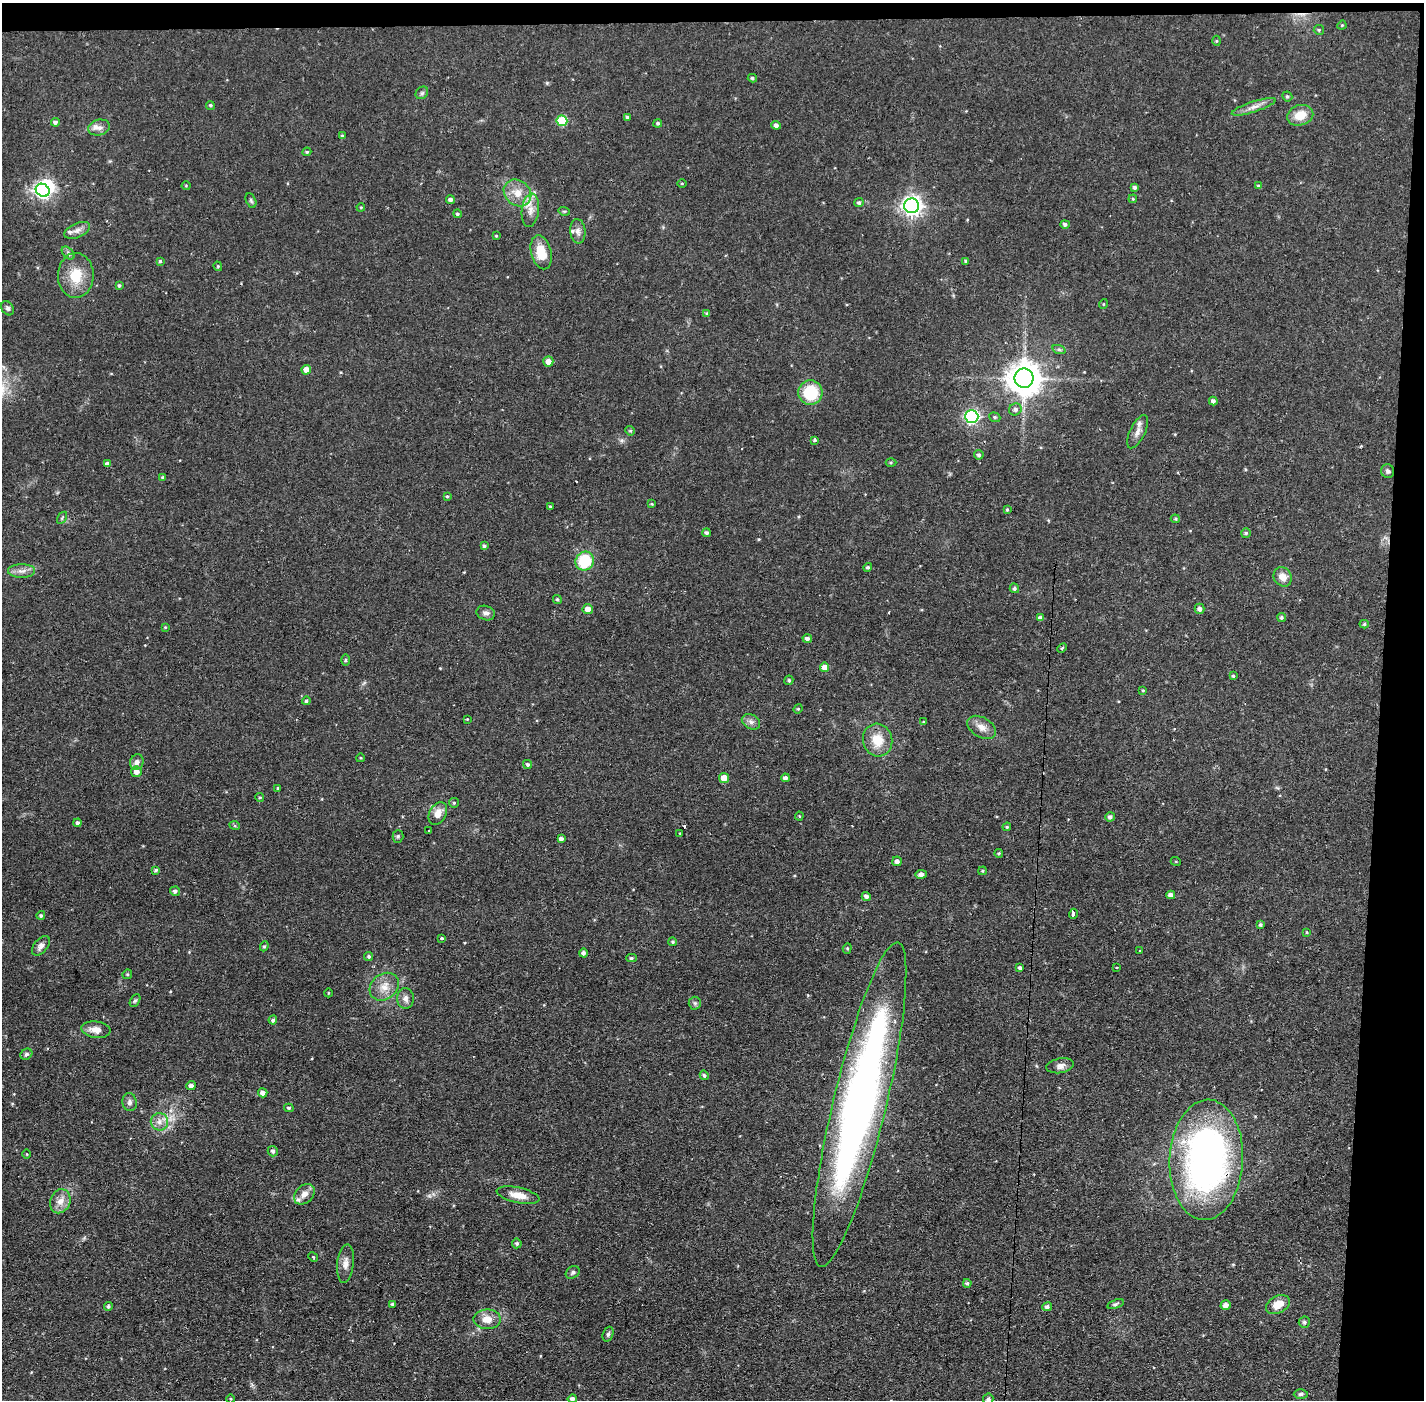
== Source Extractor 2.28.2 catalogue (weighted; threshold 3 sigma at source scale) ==
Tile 3 of 3 x 3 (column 3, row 1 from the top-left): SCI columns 2846-4267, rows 2848-4245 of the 4267 x 4298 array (HDU 1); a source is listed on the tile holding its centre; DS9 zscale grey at full resolution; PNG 1426 x 1402 px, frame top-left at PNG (2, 3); each listed source drawn as its Kron ellipse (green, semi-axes under 4 px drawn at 4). Shown black and unused: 4% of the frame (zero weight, under 2 of 3 exposures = <1% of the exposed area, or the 3 px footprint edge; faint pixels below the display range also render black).
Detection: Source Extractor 2.28.2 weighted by HDU 2 'WHT'; one run over the whole footprint, this tile lists its part. Background 0.0915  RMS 0.0065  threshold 0.0291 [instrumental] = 3 sigma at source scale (4.5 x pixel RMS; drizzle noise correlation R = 1.50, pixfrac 1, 0.05/0.05 arcsec/px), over >= 5 px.
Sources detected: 192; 2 inside a brighter object's white glare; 2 cosmic-ray / hot-pixel residue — neither listed nor drawn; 5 inside a brighter listed object's ellipse — not listed separately; the other 183 listed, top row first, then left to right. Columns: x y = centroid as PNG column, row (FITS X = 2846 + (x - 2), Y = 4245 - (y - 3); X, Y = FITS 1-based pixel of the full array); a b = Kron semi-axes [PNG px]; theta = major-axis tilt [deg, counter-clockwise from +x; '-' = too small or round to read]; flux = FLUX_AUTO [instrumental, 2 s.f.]
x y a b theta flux
1342 25 5 3 - 0.59
1319 30 5 5 - 0.86
1217 41 5 3 - 0.59
752 78 4 3 - 1.1
422 93 7 5 45 1.4
1287 96 5 4 - 1
210 105 4 4 - 1.1
1254 107 23 5 18 4.6
1300 115 13 10 19 11
627 117 3 3 - 0.83
562 121 5 5 - 30
55 122 4 4 - 1.8
658 123 4 4 - 1.1
776 125 4 4 - 2.1
99 128 11 7 15 3.2
342 136 4 3 - 1.1
307 152 4 4 - 0.75
682 183 4 3 - 0.59
186 186 4 4 - 0.63
1258 186 4 3 - 0.78
1135 188 4 4 - 1.4
43 190 7 6 - 160
517 193 15 12 -39 9.1
1133 199 4 3 - 0.62
251 200 7 4 -64 1.2
450 200 4 4 - 2.1
859 203 4 4 - 1.3
912 206 7 7 - 330
361 207 4 3 - 0.53
530 210 17 8 83 6.4
564 211 6 3 -17 0.71
457 214 4 4 - 1
1065 224 5 4 - 1.7
77 230 14 7 23 3.5
578 231 12 7 -84 3.1
496 236 4 3 - 0.59
541 252 17 10 -75 14
68 253 8 4 -46 1.5
160 261 4 4 - 0.72
966 261 4 4 - 1.3
218 266 5 4 - 0.69
76 275 22 18 89 16
119 285 4 3 - 0.84
1103 304 5 3 - 0.52
8 308 7 5 -58 1.6
706 313 4 3 - 0.66
1059 350 7 4 -19 1.1
548 361 5 5 - 4.2
306 370 5 4 - 5.3
1024 378 9 9 - 1300
810 393 12 12 - 24
1213 401 4 4 - 2.2
1015 409 6 6 - 1.9
972 416 6 6 - 130
995 417 6 4 -22 0.93
630 431 5 4 - 0.82
1138 432 18 7 64 4
815 440 3 3 - 2.7
979 455 5 4 - 1.4
891 462 5 3 - 0.65
107 464 4 4 - 2
1388 471 7 6 - 1.6
163 477 4 3 - 0.74
447 496 4 3 - 0.73
652 504 4 3 - 0.64
550 506 4 3 - 0.6
1007 510 4 3 - 0.75
62 518 7 4 57 0.98
1175 519 4 3 - 0.77
706 533 4 4 - 1.3
1246 533 5 5 - 0.94
484 546 4 4 - 1.3
585 561 10 9 - 27
868 567 4 4 - 1.1
21 571 13 7 0 3.7
1283 577 10 8 -56 5.8
1014 588 5 4 - 1.2
557 599 5 4 - 0.96
588 609 5 5 - 5.3
1200 609 5 5 - 2.1
486 613 9 7 -18 2.5
1281 617 5 4 - 1.1
1040 618 4 4 - 2.3
1364 624 4 4 - 0.96
165 627 4 3 - 0.53
807 638 5 4 - 1.9
1062 648 5 3 - 0.82
345 660 6 4 90 0.75
825 667 5 4 - 5.4
1233 676 4 3 - 0.98
789 680 5 4 - 1.1
1143 690 4 3 - 0.63
306 701 4 4 - 1.2
798 709 5 4 - 0.7
467 719 4 3 - 0.48
751 722 10 7 -29 2.5
923 722 4 4 - 0.66
982 727 16 10 -31 5.3
878 740 16 14 -75 12
360 758 4 3 - 0.56
137 762 8 6 70 2.9
527 764 5 4 - 1.2
136 772 5 5 - 3
724 778 5 5 - 6.3
785 778 4 4 - 2
278 788 4 3 - 0.77
260 797 4 4 - 0.82
454 803 5 4 - 0.8
438 814 12 8 62 6.4
799 816 4 4 - 0.62
1110 817 5 4 - 1.7
78 823 4 3 - 1.7
235 826 5 3 - 0.71
1007 827 4 4 - 0.81
429 830 2 2 - 0.43
680 833 3 3 - 0.56
398 836 6 5 - 1.1
561 839 4 4 - 2.6
999 853 4 4 - 0.85
897 861 5 4 - 2.5
1176 862 5 3 - 0.52
156 870 4 3 - 0.94
982 871 4 3 - 0.76
921 874 6 4 8 2.4
175 891 5 4 - 1.7
1171 895 4 4 - 3.1
866 896 5 4 - 1.8
1073 914 5 3 - 2.8
41 915 4 4 - 1.1
1260 925 3 3 - 0.97
1307 932 4 3 - 0.59
441 938 3 3 - 2.2
673 942 4 4 - 0.96
41 946 11 6 50 3
264 946 5 4 - 0.91
847 948 5 4 - 0.83
1140 951 3 2 - 0.66
583 953 4 4 - 1.8
369 956 4 4 - 1.2
631 958 5 4 - 1.2
1020 968 4 3 - 1.8
1117 968 2 2 - 0.62
127 974 5 4 - 0.81
384 987 16 12 38 8.1
328 993 4 3 - 0.5
405 998 10 8 -90 3.2
135 1001 7 4 61 1.1
695 1003 6 6 - 1.2
273 1020 4 4 - 1.3
96 1030 14 8 -7 5.6
26 1054 6 5 - 1.4
1060 1066 14 7 10 3.3
704 1075 5 4 - 1.1
191 1086 5 4 - 2.5
263 1093 4 4 - 3.2
130 1102 9 7 -79 2.3
859 1105 167 26 76 420
289 1108 5 4 - 1.2
159 1122 8 8 - 4
273 1151 5 5 - 1.7
27 1154 4 3 - 0.51
1206 1160 60 36 87 250
304 1194 12 8 44 4.8
518 1195 22 7 -12 7.5
60 1201 12 10 67 5.8
517 1243 5 5 - 1.3
313 1257 5 4 - 0.74
345 1263 19 8 84 4.8
573 1272 7 5 34 1.5
967 1283 4 3 - 1.1
392 1304 4 4 - 1.3
1115 1304 9 4 18 1.3
1226 1305 5 5 - 3.5
1278 1305 13 8 27 8.5
108 1306 4 4 - 1.3
1047 1307 5 4 - 1.7
487 1319 13 10 -1 7.5
1304 1322 5 5 - 1.2
608 1334 8 5 70 1.4
1301 1394 7 4 2 1.3
231 1399 4 3 - 0.54
572 1399 4 4 - 2.1
988 1399 6 5 - 1.7
Overlapping masked pixels (flux is a lower limit): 1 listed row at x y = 1206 1160
Isophote crosses this tile's border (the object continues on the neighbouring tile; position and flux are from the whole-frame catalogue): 2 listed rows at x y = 572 1399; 988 1399